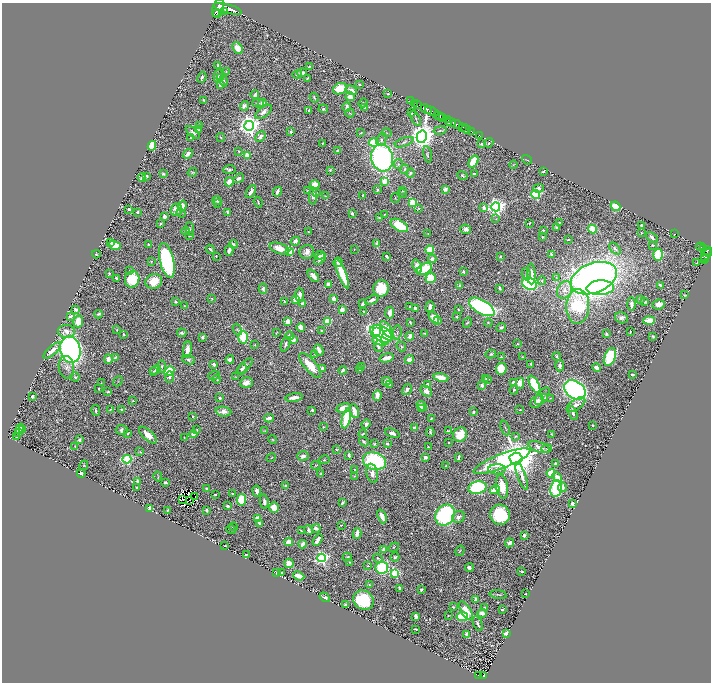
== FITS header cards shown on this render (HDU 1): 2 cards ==
NAXIS1  =                 1417
NAXIS2  =                 1360

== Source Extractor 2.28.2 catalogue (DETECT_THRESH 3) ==
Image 1417 x 1360 px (HDU 1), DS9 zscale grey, zoomed out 1/2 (1 PNG px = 2 x 2 image px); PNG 713 x 684 px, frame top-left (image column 1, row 1359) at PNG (2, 3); each listed source drawn as its Kron ellipse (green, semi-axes under 4 px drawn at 4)
Background 0.727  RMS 0.013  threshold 0.0397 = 3 sigma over >= 5 px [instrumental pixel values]
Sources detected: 713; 58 cannot appear on this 1/2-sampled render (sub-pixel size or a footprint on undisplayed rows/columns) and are neither listed nor drawn; of the other 655, the 500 brightest by FLUX_AUTO listed and drawn (155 fainter detections omitted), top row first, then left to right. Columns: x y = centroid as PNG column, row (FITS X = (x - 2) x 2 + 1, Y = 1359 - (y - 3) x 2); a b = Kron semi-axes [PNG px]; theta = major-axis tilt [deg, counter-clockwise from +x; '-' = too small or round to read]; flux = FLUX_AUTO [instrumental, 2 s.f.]
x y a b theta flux
218 8 10 5 77 5600
228 9 15 4 -16 6700
224 12 2 1 - 220
217 14 3 1 - 520
238 48 6 4 -55 32
218 65 3 3 - 3.9
309 66 4 2 - 3.2
226 71 3 3 - 2.1
302 73 5 3 - 13
297 74 5 4 - 4.1
218 76 7 3 78 3.2
202 77 5 3 - 5.7
221 78 3 3 - 2.1
308 78 3 2 - 2.9
224 81 5 3 - 3.8
220 85 3 3 - 9.9
360 85 2 2 - 3.8
340 89 7 5 25 79
351 90 6 3 -33 18
255 94 4 2 - 6.4
388 94 3 2 - 3.5
350 97 4 4 - 16
314 98 5 3 - 3.5
204 100 3 2 - 2.3
410 100 2 1 - 20
258 103 5 4 - 4.7
262 103 4 3 - 11
363 103 5 4 - 3.2
415 104 3 1 - 27
417 104 2 1 - 39
244 106 5 4 - 9.9
347 107 5 3 - 11
364 107 4 3 - 3.2
323 109 4 4 - 4.5
426 109 6 3 -28 1800
309 110 3 2 - 7.1
264 112 10 5 39 15
432 112 7 2 -26 1400
350 113 4 2 - 1.9
411 113 2 2 - 2.9
439 116 5 3 - 530
443 117 4 3 - 630
416 118 8 2 -61 3.2
447 119 3 1 - 320
451 122 5 3 - 1300
457 124 6 2 -27 1800
200 125 4 3 - 2.1
249 126 5 5 - 2200
462 127 3 2 - 650
466 129 5 2 - 820
198 130 3 2 - 2.4
440 130 7 3 11 3.5
472 131 3 2 - 230
193 132 8 3 -40 7.4
291 132 2 2 - 14
361 133 3 2 - 1.7
387 133 5 3 - 3.2
479 135 2 1 - 59
190 137 2 2 - 1.7
221 137 4 3 - 2.8
260 137 6 3 47 12
422 137 6 5 - 3500
381 140 6 4 66 7.8
374 142 5 4 - 87
404 142 10 3 21 5.3
322 143 2 2 - 1.8
489 143 5 3 - 3.2
482 144 3 3 - 5.6
152 146 4 3 - 130
337 150 3 2 - 4.4
239 151 3 3 - 2.8
188 154 5 3 - 19
427 154 8 2 -79 3.6
247 155 3 3 - 74
382 158 13 11 -75 630
527 160 5 2 - 1.7
473 162 7 4 56 72
398 164 5 3 - 4
513 165 4 3 - 2.4
229 169 6 4 3 5.6
404 169 5 4 - 4.6
330 170 3 3 - 2.8
543 171 4 2 - 2.6
192 172 5 4 - 2.9
410 173 4 3 - 4.1
163 174 4 3 - 3.9
474 174 3 2 - 6.2
147 176 3 2 - 4.5
462 176 5 4 - 4.1
142 178 4 4 - 14
239 178 6 4 34 10
385 181 3 3 - 40
229 182 4 3 - 36
315 184 5 3 - 44
538 188 5 3 - 12
445 189 4 3 - 12
377 190 3 2 - 4.5
308 191 3 3 - 3
403 191 4 3 - 3.5
251 192 7 3 61 15
277 192 5 2 - 11
316 192 4 2 - 2.2
403 194 4 2 - 1.7
535 194 4 3 - 280
363 195 3 2 - 2.3
313 196 8 4 88 15
325 196 2 1 - 1.6
395 198 5 3 - 2.3
217 201 4 4 - 8.4
258 202 5 2 - 3.4
413 203 3 3 - 140
218 204 3 3 - 2.3
182 206 5 4 - 26
616 206 5 4 - 56
496 207 4 4 - 1100
419 208 3 3 - 2.6
484 208 4 3 - 11
129 209 3 2 - 5
176 210 6 5 - 27
137 212 3 2 - 4.6
228 212 4 3 - 5.5
181 213 4 3 - 3.8
352 214 3 3 - 7.1
384 214 2 2 - 1.6
164 216 3 3 - 11
380 218 3 2 - 2.1
496 219 4 3 - 2.1
529 223 3 2 - 1.8
559 223 2 2 - 2.7
161 224 2 2 - 3.7
399 225 9 5 -31 94
641 225 4 3 - 3.8
557 228 3 3 - 4.4
190 229 7 2 -83 3
466 229 5 5 - 9
592 229 4 4 - 46
543 230 2 2 - 3.1
186 231 4 3 - 5.4
308 232 3 2 - 1.8
428 233 4 3 - 1.9
641 233 3 2 - 1.6
674 234 2 1 - 1.7
189 236 2 2 - 1.8
542 237 3 2 - 2
652 237 7 3 -41 6.8
568 239 2 1 - 2.1
295 241 5 4 - 12
111 242 4 3 - 8.8
377 243 3 2 - 26
233 244 4 2 - 5.7
115 245 6 4 -16 50
149 245 3 2 - 2.3
653 245 4 3 - 3.5
700 247 4 2 - 230
703 248 2 2 - 160
210 249 5 2 - 4.9
279 249 10 5 -19 36
354 249 2 1 - 1.7
615 249 7 4 -47 7.8
229 250 5 3 - 9.5
430 250 4 3 - 86
290 251 3 3 - 130
706 251 5 2 - 560
307 252 7 7 - 15
96 254 4 3 - 2.2
551 254 4 2 - 3.4
320 255 5 3 - 22
658 255 6 4 -89 150
706 255 7 3 46 570
216 256 2 2 - 2.1
387 256 4 2 - 6.7
500 256 3 3 - 2.6
705 258 3 2 - 160
320 259 7 4 46 10
432 259 4 3 - 13
704 260 3 2 - 71
151 261 4 3 - 2.2
167 261 18 7 -77 440
338 262 5 3 - 7.8
697 263 3 2 - 3.8
417 266 7 4 -71 20
424 269 8 5 29 110
130 271 3 2 - 2.5
463 271 3 3 - 3.5
109 273 2 2 - 3.9
342 274 16 3 -68 100
526 274 6 3 -74 3.2
531 274 10 4 -89 19
313 276 7 3 -49 17
556 277 4 3 - 2.4
116 278 3 2 - 4.3
431 278 5 5 - 87
594 278 24 15 21 1600
132 279 8 7 - 86
154 281 8 7 - 46
542 281 4 3 - 2.7
529 284 7 6 - 300
329 285 3 3 - 16
660 285 4 2 - 7.2
460 286 4 3 - 7.5
381 288 8 7 - 66
500 288 3 2 - 6
600 288 14 7 3 450
263 289 5 4 - 7.4
564 290 9 7 62 19
300 295 7 3 90 13
684 295 3 2 - 2.1
212 299 4 3 - 2.1
295 299 4 3 - 28
334 299 3 3 - 23
641 299 4 3 - 3.4
372 300 7 3 24 9.7
176 302 3 2 - 4.8
284 302 3 3 - 2.8
645 302 3 3 - 4
302 304 4 3 - 7.6
363 304 4 2 - 9.9
631 304 7 3 -89 15
659 304 6 5 - 20
185 306 4 3 - 1.9
410 306 2 2 - 2.9
578 306 17 11 88 230
430 307 5 3 - 14
482 307 14 6 -30 610
415 308 4 3 - 7.9
342 309 3 3 - 16
458 309 2 2 - 1.9
76 310 3 2 - 10
363 311 3 2 - 2.1
390 313 6 3 82 15
98 314 4 2 - 4.6
70 316 4 3 - 9.3
456 317 2 2 - 3.5
434 318 6 4 -52 47
621 318 6 5 - 8.9
78 321 6 5 - 42
328 321 4 4 - 71
437 321 3 3 - 6.8
649 321 6 3 3 45
288 322 4 3 - 24
410 322 3 2 - 2.8
467 323 5 3 - 3.9
488 323 4 3 - 2.5
301 327 4 3 - 21
501 327 5 3 - 6.9
237 329 6 4 -69 4.2
117 330 3 2 - 1.8
387 330 10 4 -54 76
66 331 8 6 0 18
321 331 2 2 - 4.7
377 331 4 3 - 40
277 332 3 2 - 2
397 332 7 3 83 5.3
630 332 2 2 - 2.5
182 333 5 4 - 5.8
424 333 2 2 - 2.3
124 334 2 2 - 2.1
381 334 12 7 -29 360
606 334 3 2 - 7.7
289 336 4 3 - 9.8
410 336 4 3 - 14
653 336 3 2 - 4
202 337 3 3 - 8.1
243 337 6 5 - 86
387 337 7 5 61 93
293 340 4 3 - 23
380 341 8 4 -11 71
285 344 7 3 69 7
517 344 3 3 - 2.1
255 345 3 2 - 1.7
378 346 6 4 -83 10
401 346 5 4 - 4.2
187 349 8 4 81 25
70 350 13 10 -77 940
319 350 6 3 -66 16
52 351 11 4 44 21
315 354 3 2 - 1.7
491 354 5 3 - 3.5
557 356 4 3 - 4.6
115 357 4 3 - 4.9
501 357 3 2 - 1.7
522 357 3 2 - 2
610 357 9 5 68 190
387 358 7 3 15 28
108 359 5 3 - 17
230 359 4 3 - 14
188 360 6 4 -22 6.4
409 360 5 4 - 15
214 364 3 2 - 11
531 364 3 3 - 4.3
310 365 15 5 -50 66
162 366 6 4 -87 5
244 366 10 3 44 13
560 366 6 3 88 10
66 367 11 7 -82 15
362 367 4 3 - 4.2
322 368 3 2 - 9.4
596 368 4 3 - 20
242 369 5 3 - 5.9
501 369 6 5 - 51
156 370 5 4 - 6
343 370 4 3 - 6
360 370 3 2 - 4
153 371 4 3 - 3.1
169 371 5 4 - 130
632 374 4 2 - 6.9
214 376 6 2 15 3.1
75 377 5 3 - 4.7
169 377 6 4 88 8.9
235 377 3 2 - 1.6
441 378 8 3 -10 43
217 379 4 2 - 5.3
486 379 3 3 - 2.6
488 379 4 3 - 2.5
118 381 5 1 - 1.8
386 381 4 3 - 27
101 383 3 2 - 1.7
246 383 6 5 - 18
513 383 3 3 - 15
520 383 6 4 88 28
390 384 4 3 - 3.3
428 384 3 3 - 10
534 384 9 4 -62 170
482 385 3 3 - 12
99 389 2 2 - 2.2
407 390 6 4 59 8.5
514 390 4 3 - 3.8
575 390 11 8 -35 740
426 391 6 4 -37 13
108 392 3 3 - 4.2
32 396 3 2 - 5.1
377 396 5 3 - 24
542 396 10 5 53 7.6
294 397 9 3 8 22
220 398 2 2 - 3.9
545 398 3 3 - 4
550 398 4 3 - 2.2
133 401 3 3 - 2
537 401 8 5 46 24
576 405 10 5 34 15
422 406 6 4 -40 20
344 408 7 4 11 32
110 409 4 2 - 1.8
422 409 2 2 - 2.5
122 410 3 3 - 2.6
312 410 3 2 - 3.2
520 410 4 2 - 1.8
96 411 5 2 - 3.9
223 411 8 5 -5 17
354 411 7 3 -68 36
473 412 3 3 - 3.8
573 413 7 3 -66 8
193 416 3 2 - 3
269 418 5 3 - 19
346 418 10 4 76 170
431 418 2 2 - 2.6
366 424 5 3 - 9.4
592 425 2 2 - 2.1
323 427 2 2 - 1.7
414 428 3 3 - 4.3
505 428 7 2 -70 3
20 429 5 4 - 12
22 430 3 2 - 2.9
122 430 6 5 - 8.4
197 430 3 2 - 1.7
265 431 2 2 - 1.8
448 431 2 2 - 3
18 432 3 2 - 3
430 432 5 3 - 3.2
127 433 4 3 - 2
392 433 7 3 -21 15
193 434 4 3 - 13
363 434 4 2 - 2.7
148 435 11 5 -42 28
460 435 7 6 - 53
552 435 4 2 - 2
515 436 4 3 - 3
17 437 3 2 - 2.7
184 437 3 2 - 1.7
80 440 3 3 - 6.4
273 440 4 3 - 2.1
364 442 5 3 - 5.6
449 443 2 2 - 2.1
375 444 3 3 - 3.3
387 444 3 2 - 5.1
75 447 3 2 - 3
428 447 3 2 - 2.8
539 447 11 5 -20 19
546 448 5 3 - 3
336 450 3 2 - 2.7
140 452 3 3 - 2
349 455 3 2 - 6.9
303 456 6 5 - 9.7
425 457 3 3 - 7.5
458 457 4 2 - 7.3
271 458 5 3 - 2.4
127 459 4 4 - 250
516 459 6 6 - 11000
324 460 5 3 - 1.9
374 461 12 8 -15 240
502 461 30 7 21 350
555 463 2 2 - 4
84 465 5 3 - 2.9
316 465 4 3 - 2.2
446 466 2 2 - 3.5
497 469 8 5 2 9.2
355 470 3 3 - 2.4
372 473 10 5 -77 19
551 473 4 3 - 81
81 474 4 3 - 6.2
321 474 3 2 - 3.1
158 476 5 1 - 1.7
354 476 4 3 - 1.8
522 476 14 4 -70 14
557 477 5 4 - 21
137 481 4 3 - 5.4
165 483 3 2 - 4.3
285 485 3 2 - 2.8
136 487 2 2 - 2
502 487 12 6 -81 49
562 487 4 3 - 12
477 488 9 6 11 210
207 489 2 2 - 7.3
556 489 8 5 80 170
495 490 5 3 - 31
257 491 5 3 - 15
215 494 3 2 - 2.9
233 494 3 2 - 5.1
194 497 3 1 - 4.9
183 499 2 1 - 1.8
190 500 2 1 - 2.5
241 500 6 4 79 80
264 502 7 3 -84 11
342 503 3 2 - 4.6
572 503 3 3 - 8.5
228 506 3 2 - 9.4
150 508 4 3 - 15
274 508 5 4 - 29
167 510 2 2 - 2.5
207 510 3 2 - 5.8
445 515 11 9 57 350
500 515 10 9 - 160
382 516 7 3 -67 21
458 517 7 5 27 8.9
258 518 3 3 - 35
260 523 4 3 - 4.8
341 525 3 2 - 1.8
233 527 4 2 - 3.8
316 528 4 3 - 10
231 529 5 2 - 3.1
309 530 5 2 - 8.3
301 531 3 2 - 3.5
357 534 5 3 - 29
524 535 3 2 - 6.5
317 540 6 3 60 15
289 542 4 4 - 28
509 543 5 4 - 10
303 544 4 3 - 19
225 546 2 2 - 2.2
394 547 5 2 - 2.3
383 550 4 2 - 7.9
460 551 5 3 - 2.6
246 555 3 2 - 4
347 557 4 3 - 3
395 557 4 2 - 5.1
322 558 4 4 - 580
378 558 5 3 - 5.4
349 562 2 2 - 1.8
289 563 5 4 - 23
368 566 4 2 - 2.2
382 568 6 6 - 160
469 568 4 3 - 8.9
522 572 3 2 - 3.4
276 573 3 2 - 2.3
282 573 2 2 - 4.6
395 573 4 3 - 190
299 576 6 3 -22 43
370 585 3 2 - 2.3
399 588 4 2 - 3.2
421 590 3 2 - 3.4
526 594 2 2 - 2.4
498 595 8 2 -5 4.1
325 597 5 3 - 7.4
475 599 3 3 - 5.2
364 600 11 9 -35 180
346 604 2 2 - 14
453 607 3 2 - 2.8
485 608 3 3 - 6.9
502 609 2 2 - 12
466 610 10 4 -59 36
482 613 4 3 - 19
416 616 4 2 - 14
448 616 2 2 - 1.6
462 617 6 4 9 83
478 624 8 3 -67 7.5
415 629 3 1 - 2.1
467 634 2 2 - 43
506 634 3 3 - 24
478 675 4 2 - 140
484 676 4 2 - 130
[155 fainter detections neither listed nor drawn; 58 sub-pixel or undisplayed-footprint detections neither listed nor drawn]